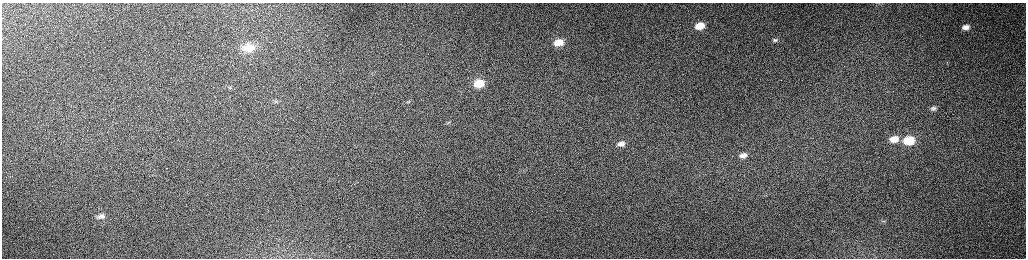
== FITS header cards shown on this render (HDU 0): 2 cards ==
NAXIS1  =                 2048 /fastest changing axis
NAXIS2  =                  512 /next to fastest changing axis

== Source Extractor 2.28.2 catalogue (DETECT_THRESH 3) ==
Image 2048 x 512 px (HDU 0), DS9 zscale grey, zoomed out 1/2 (1 PNG px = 2 x 2 image px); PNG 1028 x 260 px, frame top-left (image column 1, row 511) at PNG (2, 3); no overlay
Background 162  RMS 1.5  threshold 4.58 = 3 sigma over >= 5 px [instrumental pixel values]
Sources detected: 20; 2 cannot appear on this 1/2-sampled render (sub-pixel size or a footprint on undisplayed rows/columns) and are not listed; the other 18 listed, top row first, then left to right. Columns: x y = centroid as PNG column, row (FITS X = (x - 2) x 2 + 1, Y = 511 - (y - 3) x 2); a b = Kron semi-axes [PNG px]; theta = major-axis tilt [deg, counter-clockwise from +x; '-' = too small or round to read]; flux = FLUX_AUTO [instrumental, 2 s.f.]
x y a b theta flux
700 26 8 5 9 5000
966 27 9 6 8 2100
775 40 6 4 -10 590
559 42 9 6 8 4000
249 48 14 10 6 6100
479 83 11 8 13 6700
230 87 7 4 80 790
276 101 6 5 - 740
409 101 4 2 - 220
934 108 8 6 17 980
449 122 7 3 23 590
894 139 9 6 7 3900
909 140 10 7 8 12000
621 144 6 4 10 1200
743 155 6 4 13 1500
167 168 2 2 - 700
101 216 8 5 15 1300
883 221 7 2 -1 310
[2 sub-pixel or undisplayed-footprint detections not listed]